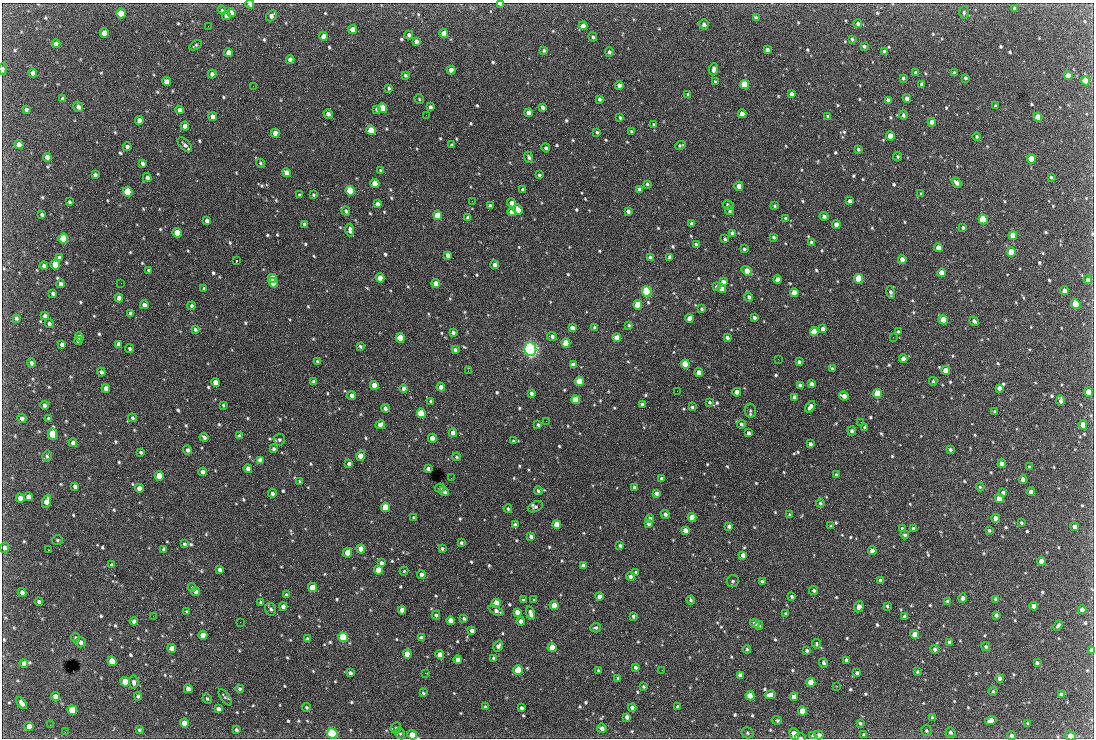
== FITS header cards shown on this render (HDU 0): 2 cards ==
NAXIS1  =                 1092 /fastest changing axis
NAXIS2  =                  736 /next to fastest changing axis

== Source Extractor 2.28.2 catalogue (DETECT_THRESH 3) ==
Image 1092 x 736 px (HDU 0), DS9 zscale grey, 1 PNG px = 1 image px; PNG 1096 x 740 px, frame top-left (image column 1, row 736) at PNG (2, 3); each listed source drawn as its Kron ellipse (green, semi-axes under 4 px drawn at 4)
Background 2820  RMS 49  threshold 146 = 3 sigma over >= 5 px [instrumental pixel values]
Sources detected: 816; of the 816, the 500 brightest by FLUX_AUTO listed and drawn (316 fainter detections omitted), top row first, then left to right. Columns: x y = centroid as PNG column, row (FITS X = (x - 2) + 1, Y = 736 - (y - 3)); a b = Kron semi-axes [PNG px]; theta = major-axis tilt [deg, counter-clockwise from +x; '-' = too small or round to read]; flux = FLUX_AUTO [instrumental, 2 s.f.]
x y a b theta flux
250 4 4 4 - 1.0e+04
500 4 4 2 - 1.2e+04
1015 8 4 4 - 1.1e+04
222 10 4 4 - 4.6e+03
231 12 4 4 - 1.8e+04
121 13 5 4 - 5.8e+04
964 13 6 4 89 5.7e+03
226 16 4 4 - 1.2e+04
271 16 6 4 48 1.4e+04
756 18 4 3 - 8.8e+03
704 24 5 4 - 1.0e+04
858 24 4 4 - 8.0e+03
208 26 2 2 - 4.5e+03
583 26 4 4 - 2.8e+04
353 29 4 4 - 4.6e+04
104 33 5 4 - 3.6e+04
444 33 4 4 - 3.1e+04
409 35 4 4 - 1.2e+04
323 36 4 4 - 2.5e+04
593 37 4 4 - 5.9e+03
852 39 3 3 - 4.4e+03
416 41 4 4 - 1.1e+04
56 44 4 4 - 1.9e+04
195 45 7 3 32 5.1e+03
864 46 4 3 - 6.2e+03
544 50 4 3 - 4.8e+03
767 50 4 4 - 1.4e+04
228 52 4 4 - 2.4e+04
609 52 5 4 - 6.7e+03
884 52 4 3 - 7.8e+03
290 60 4 4 - 2.1e+04
3 69 6 4 89 9.3e+03
713 69 6 3 84 1.4e+04
451 70 4 4 - 2.5e+04
33 73 4 4 - 1.6e+04
916 73 4 3 - 8.9e+03
954 73 4 3 - 6.5e+03
212 74 4 4 - 1.2e+04
405 75 3 3 - 5.5e+03
1068 76 4 4 - 3.6e+04
903 78 3 3 - 6.2e+03
965 78 3 3 - 5.9e+03
166 81 4 4 - 1.9e+04
1085 81 5 4 - 5.0e+04
715 82 4 3 - 6.8e+03
745 84 5 4 - 1.3e+05
922 84 4 4 - 1.2e+04
619 85 4 4 - 1.6e+04
253 86 2 2 - 1.9e+04
389 88 4 3 - 5.3e+03
688 94 3 3 - 5.1e+03
791 94 4 3 - 1.3e+04
63 99 4 4 - 9.9e+03
419 99 5 5 - 4.5e+03
599 99 4 3 - 7.3e+03
907 99 4 4 - 2.2e+04
888 100 4 4 - 9.7e+03
995 106 3 3 - 6.3e+03
78 107 5 5 - 1.1e+04
430 107 4 3 - 9.4e+03
542 107 4 3 - 9.6e+03
382 108 5 4 - 1.4e+05
377 109 4 3 - 1.0e+04
26 110 3 3 - 7.1e+03
180 110 4 4 - 1.7e+04
529 113 4 4 - 2.9e+04
328 114 5 4 - 1.2e+04
742 114 4 4 - 3.0e+04
426 115 2 2 - 1.1e+04
903 115 5 4 - 7.5e+03
828 116 4 3 - 6.1e+03
213 117 4 4 - 1.7e+04
1038 117 4 4 - 9.1e+04
620 118 4 3 - 5.2e+03
139 120 4 4 - 1.5e+04
932 122 4 4 - 2.4e+04
654 124 3 3 - 4.5e+03
185 126 4 4 - 2.1e+04
371 130 5 4 - 1.3e+05
631 131 3 3 - 4.5e+03
597 132 3 3 - 5.0e+03
275 133 4 4 - 2.2e+04
890 136 4 4 - 5.1e+04
977 136 4 4 - 7.2e+03
19 145 5 4 - 3.1e+04
185 145 9 5 -47 1.1e+04
452 145 3 3 - 5.4e+03
680 145 5 3 - 5.3e+03
127 147 4 4 - 8.8e+03
546 148 4 4 - 7.4e+03
858 149 4 3 - 5.8e+03
47 157 4 4 - 1.7e+04
529 157 5 4 - 7.6e+03
898 157 4 4 - 4.8e+03
1031 159 5 4 - 7.1e+04
143 163 4 3 - 8.4e+03
260 163 4 4 - 5.6e+03
380 171 4 3 - 5.7e+03
287 173 5 4 - 1.9e+04
95 175 4 3 - 9.0e+03
539 175 3 3 - 5.3e+03
1051 177 4 3 - 5.0e+03
147 178 4 4 - 1.2e+04
375 183 4 4 - 5.1e+04
956 183 5 3 - 1.4e+04
647 184 4 3 - 5.7e+03
739 186 4 4 - 3.6e+04
639 189 4 3 - 7.4e+03
523 190 4 3 - 7.7e+03
350 191 5 4 - 2.3e+05
128 192 5 4 - 1.9e+05
921 194 4 3 - 5.5e+03
299 195 3 3 - 4.9e+03
313 195 3 3 - 4.4e+03
472 201 2 2 - 6.1e+03
850 201 4 3 - 8.8e+03
69 202 3 3 - 4.9e+03
511 203 4 4 - 1.5e+04
377 204 4 3 - 1.1e+04
490 205 3 3 - 5.8e+03
728 205 6 3 -29 7.8e+03
774 206 3 3 - 4.5e+03
518 210 5 4 - 2.6e+04
346 211 4 3 - 6.9e+03
628 211 4 3 - 8.3e+03
730 211 4 4 - 5.4e+03
512 212 4 4 - 2.4e+04
42 214 4 3 - 7.0e+03
438 215 5 4 - 7.6e+04
824 216 4 4 - 1.0e+04
468 217 4 3 - 8.2e+03
785 218 4 3 - 4.7e+03
983 219 5 4 - 2.3e+05
207 221 4 4 - 1.1e+04
691 223 3 3 - 6.1e+03
305 224 4 3 - 7.9e+03
836 225 4 4 - 2.4e+04
963 227 4 3 - 5.2e+03
350 230 6 3 -89 1.1e+04
177 233 5 4 - 8.1e+04
732 233 4 3 - 9.5e+03
1013 235 4 4 - 3.9e+04
774 237 3 3 - 5.6e+03
63 239 5 4 - 2.8e+05
725 239 4 3 - 6.8e+03
811 242 3 3 - 5.7e+03
696 244 3 3 - 4.8e+03
938 248 4 4 - 3.1e+04
744 249 4 3 - 5.8e+03
1011 252 5 4 - 8.6e+04
448 255 4 4 - 1.5e+04
59 257 4 3 - 8.0e+03
670 257 4 4 - 1.4e+04
650 258 4 4 - 1.5e+04
902 259 4 4 - 2.1e+04
236 261 3 2 - 1.1e+05
55 265 5 4 - 1.0e+05
495 265 4 4 - 1.8e+04
44 266 4 4 - 9.3e+03
148 270 4 3 - 4.9e+03
747 271 5 4 - 3.2e+04
941 273 4 4 - 3.2e+04
272 278 4 4 - 6.0e+04
380 278 4 4 - 3.5e+04
777 279 4 4 - 2.1e+04
859 279 5 4 - 2.4e+05
1088 280 4 4 - 1.1e+04
723 282 4 4 - 1.3e+04
121 283 2 2 - 8.6e+03
273 283 5 4 - 6.9e+04
61 284 4 4 - 1.3e+04
436 284 4 4 - 4.2e+04
716 287 3 3 - 5.5e+03
204 288 4 3 - 6.0e+03
722 289 4 4 - 2.5e+04
647 291 5 5 - 5.3e+05
1064 291 4 4 - 2.0e+04
794 292 4 4 - 3.0e+04
891 292 6 4 -80 9.4e+03
53 293 4 3 - 8.9e+03
749 297 4 4 - 7.6e+03
119 298 4 4 - 1.5e+04
1076 304 5 4 - 2.0e+05
144 305 4 4 - 1.8e+04
638 305 4 4 - 1.5e+05
191 306 4 3 - 7.2e+03
702 309 4 4 - 4.5e+03
130 313 4 3 - 6.8e+03
45 316 4 4 - 9.1e+03
754 317 4 3 - 9.9e+03
16 318 4 3 - 6.9e+03
690 318 4 4 - 3.5e+04
943 320 5 4 - 8.8e+04
974 321 5 3 - 1.0e+04
49 324 5 4 - 7.7e+03
629 325 4 3 - 5.4e+03
595 327 4 3 - 6.9e+03
572 328 4 4 - 2.1e+04
195 329 4 4 - 7.0e+03
823 329 4 4 - 1.2e+04
814 332 4 4 - 8.6e+04
898 332 3 3 - 5.8e+03
453 333 4 3 - 9.3e+03
552 336 5 4 - 9.4e+03
79 337 4 4 - 1.1e+04
617 337 4 4 - 3.0e+04
893 337 2 2 - 1.5e+04
400 338 5 4 - 1.2e+05
727 338 4 3 - 8.7e+03
78 341 4 3 - 5.7e+03
566 343 4 4 - 9.9e+04
62 344 4 3 - 9.0e+03
118 344 4 3 - 1.0e+04
360 346 3 3 - 6.6e+03
130 349 4 3 - 6.4e+03
530 349 7 6 - 1.3e+06
455 350 4 4 - 8.4e+03
778 359 2 2 - 1.2e+04
903 359 4 4 - 1.9e+04
317 361 4 3 - 5.1e+03
799 362 4 3 - 8.7e+03
31 363 4 3 - 9.0e+03
685 364 4 4 - 1.4e+05
573 365 4 4 - 2.6e+04
832 369 3 3 - 5.5e+03
946 370 4 4 - 4.0e+04
468 371 2 2 - 6.1e+03
101 372 4 3 - 9.0e+03
699 373 4 4 - 3.3e+04
579 381 4 4 - 1.1e+05
933 381 4 3 - 4.5e+03
314 382 4 3 - 9.3e+03
216 383 4 4 - 4.0e+04
811 384 4 4 - 1.5e+04
374 385 4 4 - 5.3e+04
800 385 4 3 - 1.2e+04
441 387 4 4 - 1.9e+04
106 388 4 4 - 2.3e+04
404 388 4 4 - 1.2e+04
999 388 4 4 - 1.3e+04
677 391 2 2 - 5.5e+03
737 392 4 4 - 2.8e+04
1089 392 4 4 - 5.3e+04
531 393 4 3 - 9.8e+03
878 393 4 4 - 1.4e+05
352 396 4 4 - 1.7e+04
844 396 5 4 - 2.1e+04
794 397 4 4 - 1.2e+04
576 400 4 4 - 8.6e+04
431 401 4 3 - 9.4e+03
1061 401 5 3 - 1.1e+04
709 402 4 3 - 4.6e+03
44 405 4 4 - 9.0e+03
223 405 4 3 - 4.5e+03
642 405 4 3 - 1.0e+04
692 407 3 3 - 5.0e+03
810 407 6 3 57 1.6e+04
385 408 4 4 - 1.2e+04
750 411 7 5 -78 6.3e+03
995 411 3 3 - 4.8e+03
421 413 5 4 - 1.6e+05
22 418 5 4 - 9.8e+03
132 418 4 4 - 5.2e+03
48 419 4 3 - 8.3e+03
546 421 2 2 - 6.7e+03
861 422 2 2 - 5.5e+03
741 424 4 4 - 7.6e+03
380 425 5 4 - 1.6e+04
538 425 3 3 - 6.3e+03
1083 425 4 4 - 4.4e+04
865 427 4 4 - 9.2e+03
852 431 4 4 - 7.1e+03
453 433 4 4 - 2.9e+04
748 433 4 3 - 8.6e+03
52 434 6 4 -88 1.5e+05
239 436 4 4 - 1.1e+04
204 437 4 3 - 7.7e+03
432 438 4 4 - 2.9e+04
279 440 6 5 - 7.5e+03
513 441 3 3 - 4.9e+03
73 443 4 4 - 1.4e+04
810 444 4 3 - 1.2e+04
274 449 3 3 - 7.2e+03
950 449 3 3 - 6.8e+03
187 450 4 4 - 1.1e+04
141 452 4 3 - 6.1e+03
47 456 6 4 84 6.4e+03
361 456 5 4 - 4.5e+04
457 457 4 3 - 4.6e+03
260 460 4 4 - 1.8e+04
1002 463 4 4 - 1.7e+04
349 464 4 3 - 1.1e+04
1029 467 3 3 - 4.6e+03
248 468 4 4 - 1.5e+04
428 469 3 3 - 8.0e+03
203 472 4 4 - 1.6e+04
836 475 4 3 - 6.6e+03
159 476 5 4 - 8.0e+04
451 478 2 2 - 4.7e+03
661 478 4 4 - 8.5e+03
1023 479 4 4 - 2.1e+04
300 482 4 3 - 5.9e+03
75 486 4 3 - 8.7e+03
634 487 4 3 - 6.9e+03
980 487 4 4 - 4.6e+03
139 488 4 4 - 2.2e+04
440 488 5 3 - 4.8e+03
444 491 5 4 - 1.1e+04
538 491 4 4 - 7.2e+03
1031 492 4 4 - 1.8e+04
272 493 4 4 - 9.1e+03
656 493 4 4 - 1.2e+04
1003 493 4 3 - 9.5e+03
28 497 4 4 - 2.2e+04
20 498 4 4 - 2.5e+04
999 498 5 4 - 1.1e+05
47 501 6 4 70 2.7e+04
820 503 4 4 - 4.9e+03
385 507 5 4 - 1.1e+05
535 507 8 5 27 6.8e+03
508 509 4 3 - 4.9e+03
665 514 4 4 - 9.5e+03
789 515 3 3 - 5.5e+03
692 517 4 4 - 5.9e+04
414 518 3 3 - 5.9e+03
995 518 4 4 - 2.3e+04
650 519 4 4 - 1.6e+04
648 523 4 3 - 1.9e+04
1021 523 3 3 - 4.5e+03
515 525 4 4 - 1.2e+04
557 525 4 4 - 7.1e+04
729 526 4 3 - 1.0e+04
831 526 4 3 - 4.5e+03
1075 527 4 4 - 1.5e+04
902 529 3 3 - 6.2e+03
913 529 3 3 - 7.9e+03
685 530 4 4 - 2.2e+04
989 530 4 3 - 5.4e+03
905 535 4 4 - 6.4e+03
531 536 4 4 - 8.5e+03
57 540 5 5 - 5.4e+03
461 543 3 3 - 5.5e+03
184 544 4 3 - 5.7e+03
620 546 3 3 - 6.0e+03
5 548 5 4 - 1.3e+04
164 549 4 3 - 8.0e+03
361 549 4 4 - 5.5e+04
442 549 4 3 - 6.1e+03
48 550 2 2 - 6.9e+03
872 551 4 4 - 1.9e+04
348 553 5 4 - 4.9e+04
743 555 4 4 - 1.8e+04
1041 561 4 4 - 4.3e+04
381 563 4 4 - 8.7e+03
112 565 4 4 - 7.9e+03
583 566 4 4 - 1.7e+04
220 570 4 4 - 1.0e+04
378 570 5 4 - 8.9e+04
404 571 4 4 - 4.4e+03
636 572 3 3 - 4.8e+03
421 575 4 4 - 1.2e+04
630 577 4 4 - 8.3e+03
733 581 6 5 - 7.4e+03
880 581 4 3 - 1.2e+04
762 582 4 4 - 1.0e+04
192 587 4 3 - 5.0e+03
312 588 4 4 - 7.8e+04
814 591 4 4 - 7.0e+03
22 592 4 4 - 1.4e+04
196 592 4 4 - 1.9e+04
286 595 4 3 - 7.7e+03
599 597 4 4 - 2.1e+04
792 597 4 3 - 5.3e+03
963 598 4 3 - 1.0e+04
996 599 4 4 - 1.3e+04
523 600 4 3 - 4.6e+03
534 600 3 3 - 4.9e+03
691 600 4 4 - 5.5e+03
39 602 4 3 - 9.1e+03
261 602 3 3 - 5.2e+03
948 602 4 4 - 9.7e+03
496 603 4 4 - 9.9e+04
554 605 4 4 - 5.4e+04
283 606 4 4 - 1.7e+04
887 606 3 3 - 4.8e+03
1034 606 4 4 - 2.6e+04
859 607 6 4 65 1.2e+04
271 609 6 5 - 8.9e+03
402 610 4 4 - 2.8e+04
1082 610 4 4 - 1.8e+04
496 611 8 4 -27 1.3e+04
187 612 3 3 - 5.4e+03
517 612 4 4 - 2.0e+04
530 613 7 3 -75 1.4e+04
786 614 3 3 - 4.7e+03
436 615 4 4 - 6.0e+03
996 615 4 3 - 7.2e+03
153 616 2 2 - 1.0e+04
633 616 3 3 - 6.7e+03
905 617 4 4 - 1.2e+04
464 618 4 3 - 5.6e+03
134 621 4 4 - 1.4e+04
451 621 4 4 - 4.0e+04
521 621 4 4 - 1.9e+04
240 622 2 2 - 4.5e+03
755 623 5 4 - 1.6e+04
759 625 4 4 - 5.8e+03
1058 625 5 4 - 6.9e+03
596 628 5 4 - 5.8e+03
472 630 4 3 - 1.3e+04
203 635 4 4 - 3.6e+04
915 635 4 4 - 7.0e+04
343 637 5 4 - 2.8e+05
76 638 5 4 - 6.8e+03
421 638 4 4 - 1.8e+04
308 639 3 3 - 6.5e+03
80 642 5 5 - 1.4e+04
950 643 4 4 - 1.5e+04
816 644 5 4 - 5.4e+03
498 646 6 4 56 1.1e+04
986 647 5 4 - 5.5e+03
172 648 4 4 - 2.7e+04
552 648 4 4 - 8.0e+04
747 649 4 4 - 4.4e+03
935 649 4 4 - 9.6e+03
807 650 3 3 - 6.0e+03
1092 650 4 3 - 1.3e+04
407 654 4 4 - 4.6e+04
440 655 4 4 - 4.0e+04
493 658 3 3 - 5.3e+03
458 660 4 4 - 2.6e+04
846 660 3 3 - 6.6e+03
112 661 5 4 - 8.4e+04
823 663 5 4 - 7.4e+03
1037 663 4 3 - 8.0e+03
24 664 4 4 - 2.2e+04
635 667 3 3 - 7.5e+03
518 670 4 4 - 1.1e+05
598 670 3 3 - 5.4e+03
662 670 2 2 - 6.3e+03
917 672 3 3 - 4.5e+03
350 673 4 4 - 1.1e+04
425 673 4 2 - 5.0e+03
857 673 4 4 - 9.5e+03
740 675 4 4 - 1.3e+04
618 678 3 3 - 5.2e+03
1000 678 4 4 - 1.1e+04
125 682 5 4 - 5.5e+04
134 682 6 4 -84 9.5e+03
811 682 4 4 - 7.9e+04
837 686 3 2 - 4.8e+03
643 687 3 3 - 4.8e+03
188 689 4 4 - 2.0e+04
240 689 4 4 - 6.1e+03
993 691 4 4 - 4.6e+03
423 693 3 3 - 4.4e+03
1061 694 4 3 - 9.9e+03
770 695 5 4 - 2.2e+04
55 696 4 4 - 1.9e+04
138 696 4 4 - 7.2e+03
750 696 4 4 - 9.2e+04
225 697 9 3 -53 5.0e+03
794 697 4 4 - 2.1e+04
207 699 5 3 - 4.8e+03
22 703 7 4 -56 1.5e+04
306 707 4 3 - 5.4e+03
485 707 3 3 - 5.7e+03
632 707 4 4 - 1.0e+04
678 707 4 3 - 9.8e+03
521 708 4 3 - 7.6e+03
218 709 4 4 - 1.5e+04
72 710 5 4 - 1.1e+05
803 711 4 4 - 6.8e+04
627 717 4 4 - 1.3e+04
932 718 3 3 - 5.2e+03
777 720 5 3 - 7.7e+03
991 721 6 4 17 2.0e+04
184 723 4 4 - 4.6e+04
860 723 4 3 - 5.3e+03
1028 724 3 3 - 4.7e+03
50 725 2 2 - 4.7e+03
29 727 4 4 - 3.3e+04
396 728 6 5 - 5.6e+03
602 728 5 4 - 1.6e+04
139 730 4 3 - 5.0e+03
236 730 3 3 - 5.9e+03
926 731 5 5 - 6.0e+03
65 732 2 2 - 1.0e+04
950 732 5 5 - 8.0e+03
332 733 5 5 - 5.4e+05
747 733 6 5 - 6.4e+03
400 734 6 4 -62 5.3e+03
794 734 6 5 - 2.9e+04
412 735 5 4 - 3.6e+04
819 735 4 4 - 1.0e+04
864 735 4 3 - 7.8e+03
1012 735 4 4 - 8.6e+03
813 736 4 4 - 1.0e+04
1070 736 6 4 -13 2.4e+04
800 738 5 2 - 5.0e+03
At the frame edge (FLAGS 8, measured only in part): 10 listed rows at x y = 250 4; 500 4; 3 69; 1092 650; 332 733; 794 734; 412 735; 813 736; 1070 736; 800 738
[316 fainter detections neither listed nor drawn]